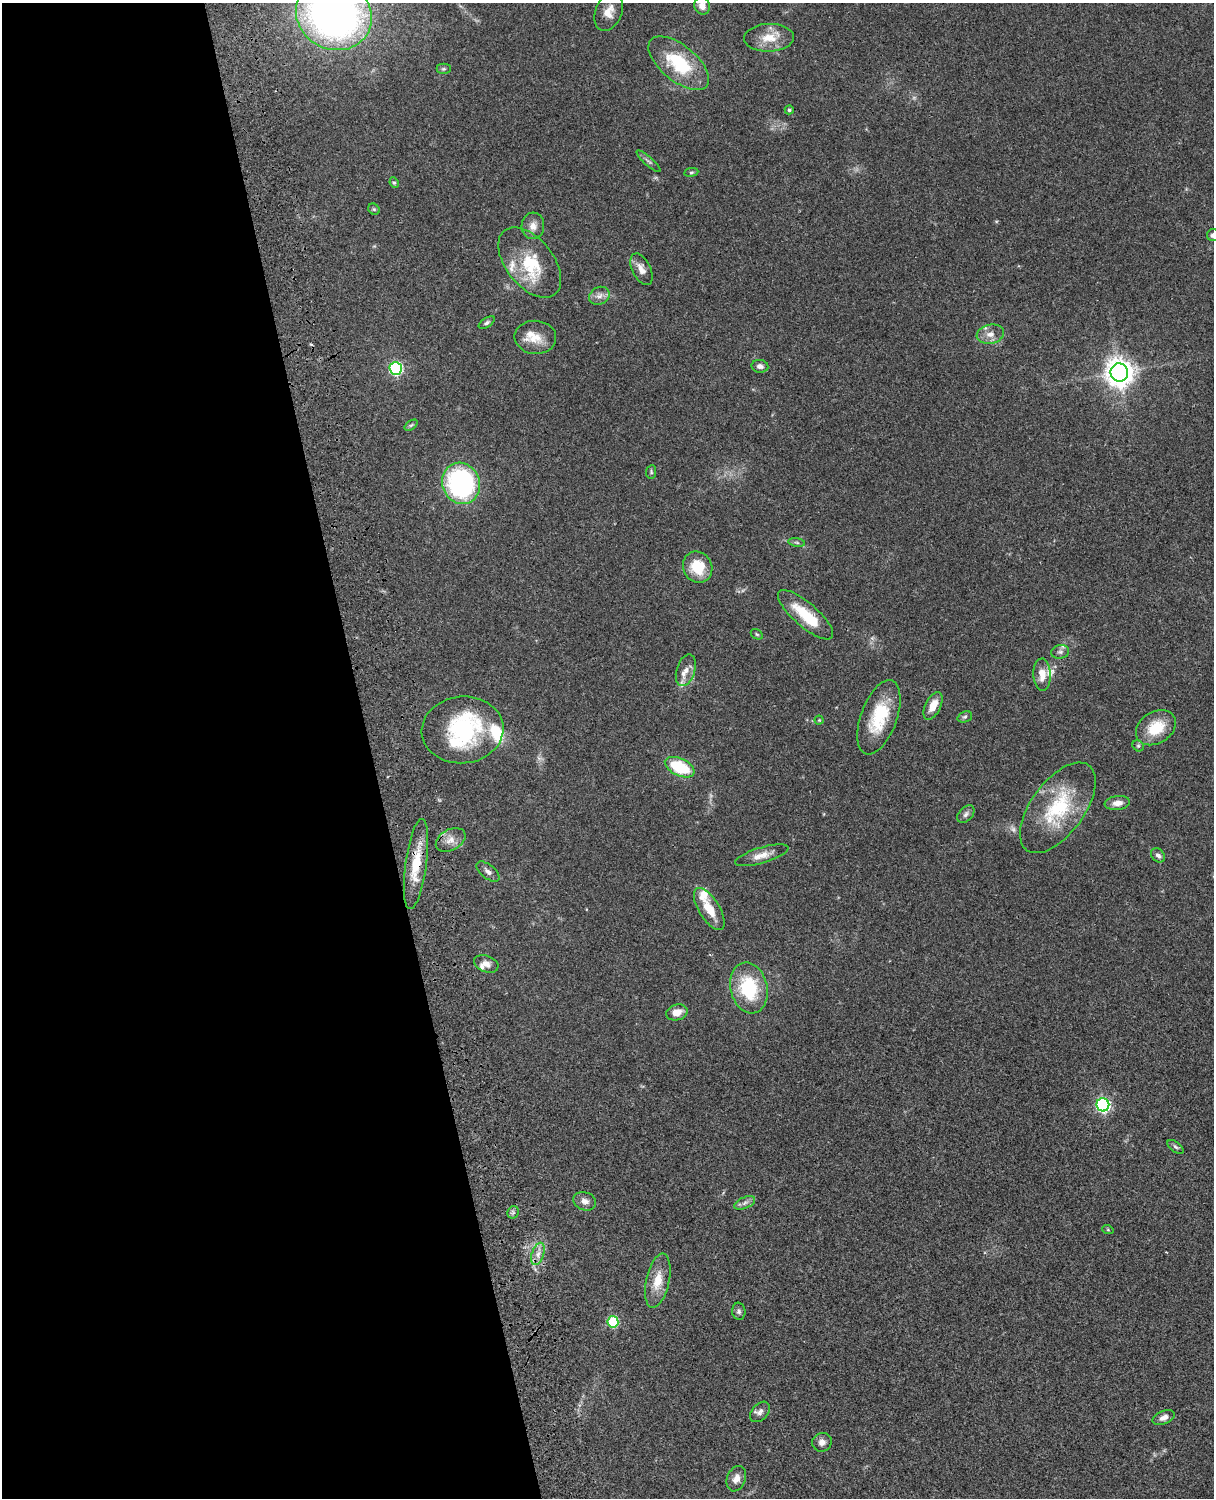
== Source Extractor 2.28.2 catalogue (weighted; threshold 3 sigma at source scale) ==
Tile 5 of 4 x 3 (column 1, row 2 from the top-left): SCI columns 121-1332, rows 1772-3267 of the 5086 x 4926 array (HDU 1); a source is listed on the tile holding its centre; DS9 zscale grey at full resolution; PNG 1216 x 1500 px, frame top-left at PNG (2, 3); each listed source drawn as its Kron ellipse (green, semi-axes under 4 px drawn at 4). Shown black and unused: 31% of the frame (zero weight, under 3 of 4 exposures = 6% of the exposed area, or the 3 px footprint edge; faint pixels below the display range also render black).
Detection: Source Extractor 2.28.2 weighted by HDU 2 'WHT'; one run over the whole footprint, this tile lists its part. Background 0.0781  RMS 0.0059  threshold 0.0264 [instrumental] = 3 sigma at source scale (4.5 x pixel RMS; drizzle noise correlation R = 1.50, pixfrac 1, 0.05/0.05 arcsec/px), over >= 5 px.
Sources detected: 80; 1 too faint to see at this stretch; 1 inside a brighter object's white glare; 1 cosmic-ray / hot-pixel residue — neither listed nor drawn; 11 inside a brighter listed object's ellipse — not listed separately; the other 66 listed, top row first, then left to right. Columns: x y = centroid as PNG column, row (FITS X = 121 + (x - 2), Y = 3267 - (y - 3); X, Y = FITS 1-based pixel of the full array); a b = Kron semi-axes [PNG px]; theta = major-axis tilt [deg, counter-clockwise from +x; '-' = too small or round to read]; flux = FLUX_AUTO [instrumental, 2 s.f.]
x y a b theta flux
702 6 9 7 -68 4.1
609 12 20 13 68 7.3
334 15 39 34 -26 310
769 38 25 14 2 11
679 63 36 18 -39 33
444 69 7 5 0 1
789 110 4 4 - 1.1
648 161 15 2 -41 1.4
691 172 7 3 8 0.74
394 183 5 4 - 0.86
374 209 6 5 - 0.92
533 226 13 11 86 4.6
1213 235 6 6 - 1.8
530 263 41 23 -52 28
641 269 17 9 -63 4.6
599 296 10 8 24 3.2
487 323 9 4 32 1.3
990 334 14 9 11 4.9
535 337 21 16 -4 9.2
760 366 8 6 -10 2.6
396 368 6 6 - 83
1119 372 9 8 - 680
411 425 7 4 36 0.92
651 472 7 5 83 0.9
461 483 21 18 -66 91
797 542 8 4 -9 1.1
698 567 16 14 -58 16
805 615 35 12 -41 21
757 634 6 4 -31 0.82
1060 652 9 7 10 1.9
686 670 16 9 72 4.9
1042 675 16 9 -89 6.8
933 706 15 7 63 7.7
879 717 39 18 70 28
965 717 7 5 21 1.2
819 720 4 4 - 0.56
1156 728 21 15 32 17
462 730 41 33 5 57
1138 746 6 5 - 0.92
680 767 16 8 -24 27
1117 803 13 7 7 4.3
1058 808 52 26 54 42
966 814 10 6 45 2
451 840 16 10 29 5.3
762 855 28 8 16 6.1
1158 855 8 6 -46 2
416 864 45 10 82 18
488 872 13 7 -38 2.6
709 909 24 10 -58 11
486 964 12 8 -19 3.9
749 988 26 18 -77 34
677 1012 11 8 16 5.8
1103 1105 7 6 - 110
1175 1147 9 5 -38 1.2
585 1201 11 9 -21 3.3
745 1203 11 5 25 2.2
513 1212 6 5 - 1.2
1108 1230 6 3 -19 0.64
538 1254 11 6 71 3.6
658 1281 28 11 78 11
739 1311 8 6 -84 1.5
613 1322 6 5 - 42
760 1412 12 8 46 2.6
1164 1418 11 6 23 3
822 1442 10 9 - 3.2
736 1479 13 9 69 4.5
Overlapping masked pixels (flux is a lower limit): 1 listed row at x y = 416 864
Isophote crosses this tile's border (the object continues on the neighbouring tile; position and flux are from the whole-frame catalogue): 4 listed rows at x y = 702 6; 609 12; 334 15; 1213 235